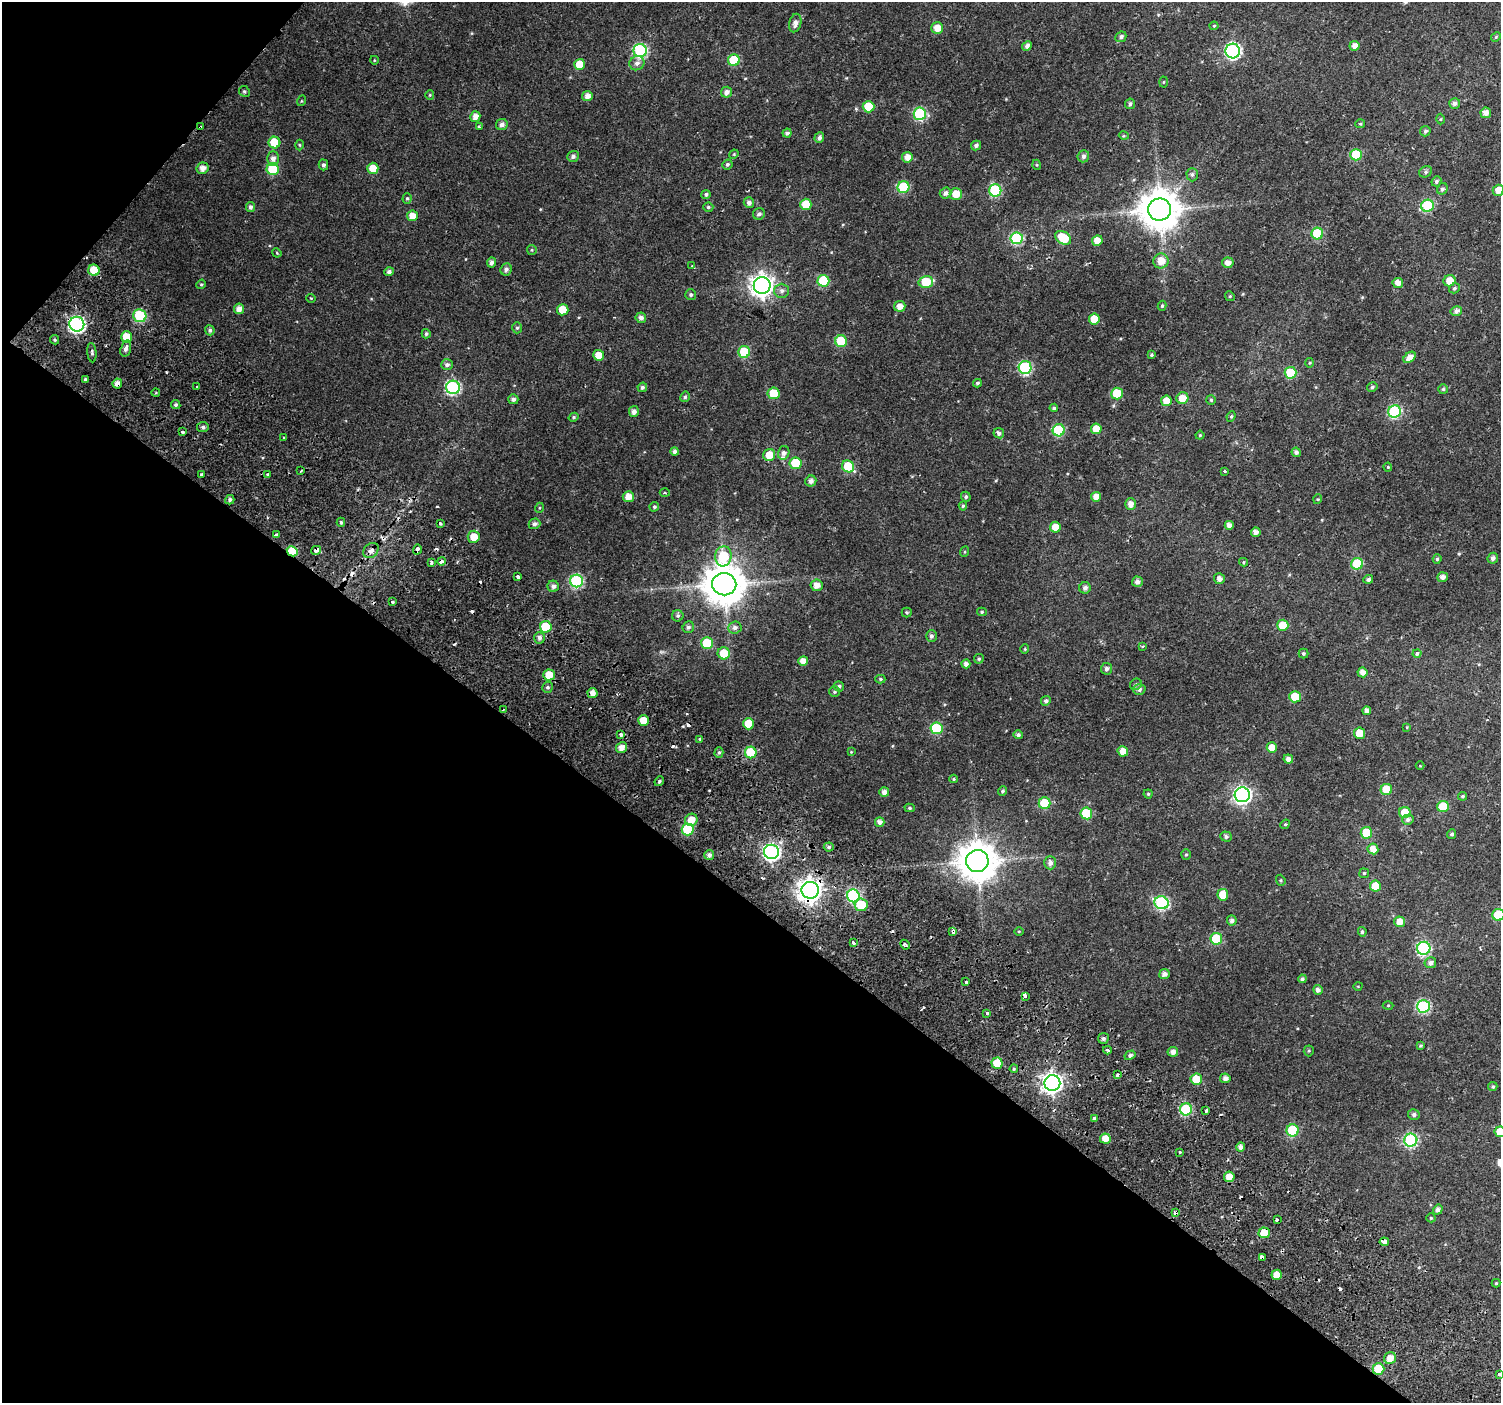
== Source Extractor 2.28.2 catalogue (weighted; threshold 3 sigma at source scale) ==
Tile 9 of 4 x 4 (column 1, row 3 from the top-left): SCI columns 91-1589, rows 1741-3141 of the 6168 x 6217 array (HDU 1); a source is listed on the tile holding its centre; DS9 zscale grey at full resolution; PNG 1503 x 1405 px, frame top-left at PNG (2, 2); each listed source drawn as its Kron ellipse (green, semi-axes under 4 px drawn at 4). Shown black and unused: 38% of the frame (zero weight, under 2 of 3 exposures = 6% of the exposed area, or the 3 px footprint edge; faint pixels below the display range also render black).
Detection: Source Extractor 2.28.2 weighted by HDU 2 'WHT'; one run over the whole footprint, this tile lists its part. Background 0.046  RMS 0.0039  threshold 0.0173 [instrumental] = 3 sigma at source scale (4.5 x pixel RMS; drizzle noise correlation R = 1.50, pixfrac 1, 0.0396/0.0396 arcsec/px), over >= 5 px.
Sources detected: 360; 1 too faint to see at this stretch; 19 cosmic-ray / hot-pixel residue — neither listed nor drawn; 1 inside a brighter listed object's ellipse — not listed separately; the other 339 listed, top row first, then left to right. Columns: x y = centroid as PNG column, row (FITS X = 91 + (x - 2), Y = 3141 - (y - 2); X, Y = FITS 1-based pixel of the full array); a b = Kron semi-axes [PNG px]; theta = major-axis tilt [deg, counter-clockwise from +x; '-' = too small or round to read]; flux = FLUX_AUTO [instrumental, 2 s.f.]
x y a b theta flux
795 23 9 6 75 2
1214 26 4 4 - 0.35
937 28 6 6 - 4.1
1121 37 6 5 - 1.1
1496 37 5 4 - 0.44
1027 46 5 4 - 1.5
1355 46 5 5 - 2.1
640 51 7 6 - 54
1233 51 7 7 - 83
374 60 4 3 - 0.29
734 60 6 6 - 14
637 63 8 7 - 1.6
580 64 5 5 - 7.8
1163 82 5 3 - 0.36
244 91 5 5 - 0.67
726 92 5 5 - 1.9
430 95 5 4 - 0.43
587 96 5 5 - 2.3
301 101 5 3 - 0.35
1455 103 5 5 - 1.4
1130 104 5 4 - 0.87
869 107 6 5 - 12
1486 113 5 5 - 2.6
920 114 6 6 - 34
475 117 5 5 - 2.6
1440 119 5 3 - 0.34
502 124 6 5 - 1.7
1360 124 5 4 - 0.41
200 127 4 2 - 0.34
479 127 3 3 - 0.65
1425 131 5 5 - 0.87
787 133 4 4 - 1.1
1124 136 5 3 - 0.37
819 138 5 4 - 1.4
274 143 6 6 - 9.6
299 145 5 3 - 0.4
976 146 5 4 - 1.2
734 154 5 4 - 0.37
1356 155 6 6 - 17
573 156 6 5 - 1.3
1083 156 6 5 - 1.2
907 157 5 5 - 3.1
273 159 7 6 - 1.9
727 164 5 4 - 0.78
323 165 5 4 - 1.1
1037 165 5 3 - 0.36
203 168 6 5 - 2.7
373 168 5 5 - 5.8
273 169 6 6 - 18
1426 172 6 5 - 0.81
1192 175 6 5 - 0.87
1436 181 5 4 - 0.86
903 187 6 6 - 23
1442 189 6 5 - 0.87
995 190 6 6 - 34
1498 190 5 5 - 3.4
946 193 6 5 - 1.5
706 194 4 4 - 0.77
956 194 6 6 - 4.8
407 198 5 4 - 0.64
749 203 5 5 - 1.6
806 204 6 5 - 8.6
1427 206 6 6 - 27
250 207 5 4 - 1.2
708 207 5 4 - 0.77
1159 209 11 11 - 1100
759 214 6 5 - 1.2
412 216 5 5 - 3.7
1317 234 6 6 - 20
1017 238 6 6 - 36
1063 238 8 6 -33 12
1097 241 5 5 - 4.6
532 250 5 4 - 0.47
277 253 5 3 - 0.38
1161 261 7 7 - 4.7
492 263 5 4 - 1.4
1228 263 5 5 - 2.3
692 266 4 2 - 0.36
506 269 6 5 - 1.3
94 270 6 5 - 8.4
389 272 4 4 - 1.4
823 281 6 6 - 19
1449 281 6 5 - 4.5
926 282 7 6 - 12
1398 283 5 5 - 3.2
201 284 5 4 - 0.56
762 285 8 8 - 280
1455 288 6 4 33 0.64
782 291 7 7 - 1.4
691 294 5 5 - 0.8
1230 296 5 4 - 0.47
311 298 5 4 - 0.38
900 306 5 5 - 3
1162 306 5 4 - 0.61
239 309 5 5 - 2.5
563 310 5 5 - 7.6
1456 311 6 5 - 1.6
140 316 6 6 - 24
641 318 5 5 - 1.6
1094 319 5 5 - 6.7
77 324 7 7 - 98
517 328 5 5 - 0.74
210 330 5 5 - 0.99
426 334 4 4 - 0.81
127 337 5 5 - 8.8
54 340 5 4 - 0.6
841 341 6 6 - 15
126 348 8 5 74 1.5
744 352 6 6 - 18
92 353 10 4 -84 0.93
599 355 5 5 - 4.6
1151 355 4 3 - 0.56
1410 357 7 4 38 2.8
1310 363 5 3 - 0.36
447 365 6 5 - 1.3
1025 368 6 6 - 45
1291 373 6 6 - 14
85 380 3 3 - 1.9
117 383 5 4 - 2.3
977 383 4 4 - 0.67
197 386 3 3 - 0.83
453 387 7 7 - 57
642 387 5 4 - 1
1372 387 5 4 - 0.66
1443 389 5 5 - 0.67
156 392 4 3 - 0.44
773 393 6 6 - 11
1117 393 6 6 - 12
685 397 5 4 - 0.77
1182 398 6 5 - 5
513 399 5 5 - 1.3
1211 400 5 5 - 0.57
1166 401 5 5 - 4
176 405 5 4 - 0.81
1054 408 4 4 - 0.96
634 412 5 5 - 1.9
1395 412 6 6 - 40
1231 416 5 4 - 0.56
574 417 5 4 - 0.62
203 427 5 5 - 1
1096 429 5 5 - 5.8
1059 430 6 6 - 28
182 432 3 3 - 2.1
999 433 5 5 - 1.3
1200 435 4 4 - 0.46
284 438 3 3 - 0.6
675 451 4 4 - 1.4
1296 452 4 4 - 1.4
784 453 7 5 74 1.4
769 455 6 6 - 6.7
796 463 6 6 - 14
848 466 6 5 - 15
1388 467 4 4 - 0.38
301 471 3 2 - 0.45
1224 471 3 3 - 0.69
201 474 3 3 - 1.1
268 475 3 3 - 1.1
811 481 5 5 - 1.7
665 493 5 3 - 0.4
628 497 5 5 - 4.2
966 497 5 4 - 0.75
1096 497 5 5 - 3
1318 499 5 3 - 0.34
230 500 5 4 - 1.1
1131 504 6 5 - 2.5
963 506 4 4 - 0.55
654 507 5 4 - 0.71
539 508 5 3 - 0.36
341 522 4 4 - 0.58
440 523 3 3 - 1.7
534 524 6 5 - 1.4
1229 525 4 4 - 1.9
1055 527 5 5 - 4.5
1256 532 5 4 - 2
276 534 3 3 - 0.92
474 537 6 6 - 5.1
417 549 5 3 - 5.4
316 550 5 3 - 2
292 551 6 5 - 12
371 551 8 6 43 2
964 552 5 3 - 0.36
723 556 10 8 83 20
1493 558 5 5 - 1.4
1437 559 5 4 - 0.66
441 561 4 3 - 6.1
431 562 3 3 - 2.1
1243 562 4 4 - 0.46
1357 564 6 5 - 20
518 576 3 3 - 2.2
1442 577 5 5 - 1.9
1219 579 5 5 - 2
1368 579 5 4 - 1
577 581 6 6 - 46
1137 582 5 5 - 1.7
724 584 12 11 - 1200
817 585 6 6 - 2.7
553 586 5 5 - 1.6
1085 588 6 5 - 1.4
392 601 3 3 - 1.6
907 612 5 5 - 0.56
982 612 5 4 - 0.56
678 616 6 6 - 0.72
1283 625 5 5 - 7.2
546 627 6 5 - 12
688 627 6 5 - 1.1
735 628 7 6 - 1.5
931 636 6 5 - 1
539 638 6 5 - 1.4
707 643 6 6 - 13
1143 646 3 2 - 0.48
1025 649 4 4 - 0.39
724 653 6 6 - 8.1
1303 653 5 5 - 0.63
1417 653 4 4 - 1.2
979 659 5 5 - 0.61
803 661 5 5 - 3
966 664 4 4 - 1.6
1106 669 6 5 - 1.3
1362 672 5 5 - 2.5
549 675 6 5 - 6.5
880 679 5 4 - 0.58
1136 684 6 5 - 0.8
839 686 5 5 - 0.95
548 687 5 5 - 0.78
1139 689 6 5 - 1.2
835 692 5 5 - 0.67
592 693 5 5 - 2.8
1295 697 5 5 - 9.9
1046 701 5 4 - 1
503 710 2 2 - 0.29
1367 711 4 4 - 2.1
643 721 5 5 - 5.9
749 724 5 5 - 7.6
1407 727 4 4 - 0.33
936 728 6 6 - 22
1359 733 5 5 - 6.1
621 734 3 3 - 1.8
1018 735 5 4 - 0.87
700 739 3 3 - 0.73
622 748 5 5 - 3.2
1272 748 5 5 - 4.2
1123 751 5 5 - 4
719 752 5 4 - 0.73
751 752 6 6 - 16
851 752 4 4 - 0.32
1288 759 5 4 - 1.9
1420 766 4 3 - 0.37
954 779 4 4 - 0.43
659 781 5 4 - 0.63
1386 789 6 5 - 10
1003 791 5 3 - 0.61
884 792 5 4 - 2
1148 794 4 4 - 0.53
1242 795 7 7 - 120
1462 796 4 4 - 0.61
1045 803 6 6 - 17
1443 806 6 5 - 13
910 808 5 4 - 0.6
1405 812 5 5 - 7
1086 813 6 6 - 16
691 820 6 6 - 4.2
1408 820 6 5 - 1
880 822 5 4 - 1.7
1285 824 5 4 - 0.43
688 829 6 6 - 20
1366 833 6 6 - 11
1452 834 5 4 - 0.81
1226 836 6 5 - 1
829 847 5 4 - 0.75
1373 849 5 5 - 3.5
771 852 7 7 - 110
709 855 5 5 - 1.5
1186 855 5 4 - 0.46
977 861 11 11 - 1100
1050 863 6 6 - 1.7
1364 873 5 4 - 0.47
1281 880 6 4 -70 0.5
1375 886 5 5 - 6.8
810 890 8 8 - 330
1223 895 5 5 - 6.8
853 896 6 6 - 42
1162 903 7 6 - 53
861 905 6 6 - 10
1498 915 6 6 - 13
1232 920 5 5 - 1.3
1400 922 5 5 - 4.3
953 931 4 3 - 1.5
1019 931 5 3 - 0.36
1362 932 5 4 - 0.71
1216 939 6 6 - 19
853 943 3 3 - 1.6
905 945 5 3 - 2.4
1424 948 6 6 - 50
1430 963 6 5 - 1.6
1164 974 5 5 - 1.7
1302 979 4 4 - 0.8
966 982 3 3 - 1.5
1358 986 4 3 - 0.28
1318 990 5 4 - 1.5
1025 996 4 3 - 10
1388 1005 5 3 - 0.35
1423 1006 6 6 - 45
987 1013 3 3 - 2.2
1103 1038 5 5 - 0.99
1420 1046 4 4 - 0.52
1107 1050 4 3 - 0.94
1309 1051 5 5 - 0.48
1173 1052 5 5 - 1.9
1130 1055 6 4 30 1
997 1063 5 5 - 10
1014 1069 4 3 - 0.5
1118 1075 4 3 - 6.5
1225 1078 5 5 - 1.8
1196 1079 6 5 - 9.5
1052 1083 8 8 - 210
1493 1087 4 4 - 0.57
1186 1109 6 6 - 32
1206 1110 3 3 - 2.6
1414 1114 6 5 - 1
1094 1118 4 4 - 0.56
1293 1130 6 6 - 26
1500 1132 5 5 - 7.4
1105 1139 5 5 - 3.9
1411 1140 6 6 - 49
1241 1147 4 4 - 1.8
1180 1152 3 3 - 0.91
1229 1177 5 5 - 3.7
1438 1210 5 4 - 1.6
1175 1212 4 3 - 1.8
1431 1218 4 4 - 0.49
1277 1220 3 3 - 7.1
1264 1233 5 5 - 6.6
1384 1242 4 4 - 5.2
1262 1258 4 3 - 41
1277 1275 5 5 - 4.7
1496 1283 4 4 - 0.43
1390 1358 6 6 - 3.4
1378 1369 6 5 - 12
1499 1374 3 3 - 0.81
Overlapping masked pixels (flux is a lower limit): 18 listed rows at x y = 200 127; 77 324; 127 337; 117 383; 417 549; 316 550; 292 551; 371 551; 441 561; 622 748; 810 890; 953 931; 905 945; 1175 1212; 1264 1233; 1384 1242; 1262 1258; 1378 1369
Isophote crosses this tile's border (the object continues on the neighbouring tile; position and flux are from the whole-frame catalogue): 4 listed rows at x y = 1498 190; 1498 915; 1500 1132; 1499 1374